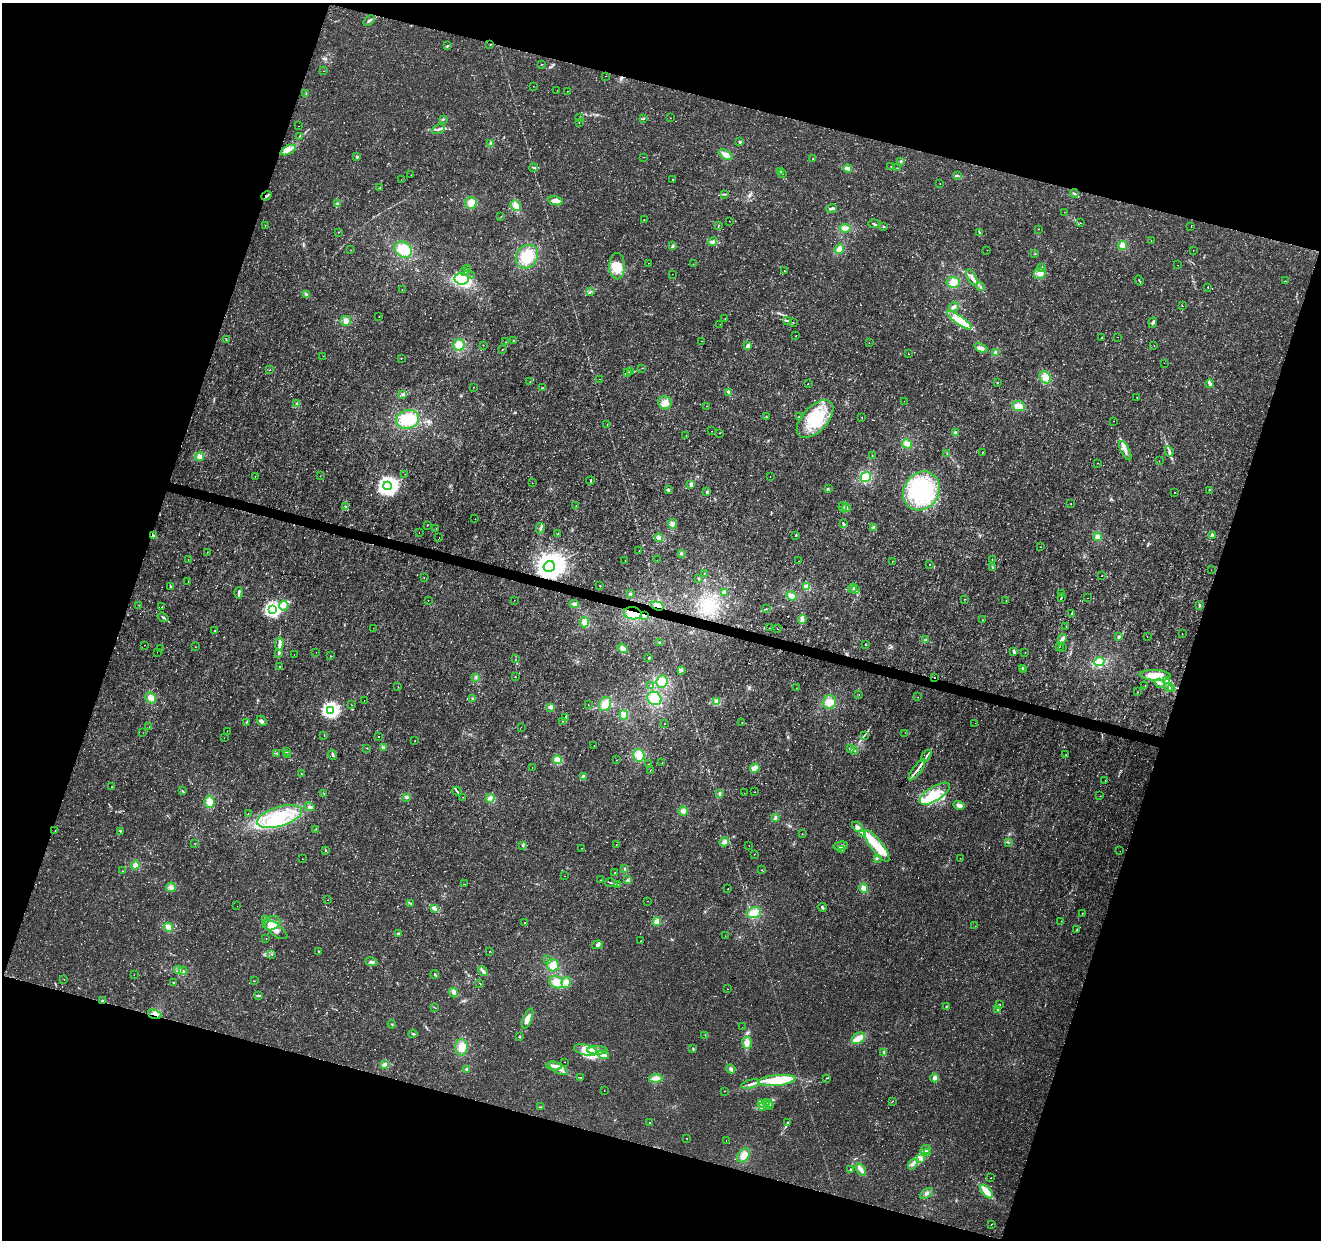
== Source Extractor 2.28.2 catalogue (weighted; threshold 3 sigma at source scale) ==
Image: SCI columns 1-5276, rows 219-5170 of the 5285 x 5452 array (HDU 1 of 3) = the unmasked area's bounding box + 8 px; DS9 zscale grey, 4 x 4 block average (1 PNG px = mean of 4 x 4 image px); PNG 1323 x 1242 px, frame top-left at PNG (2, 3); each listed source drawn as its Kron ellipse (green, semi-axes under 4 px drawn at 4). Shown black and unused: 36% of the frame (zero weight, under 3 of 4 exposures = <1% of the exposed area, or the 3 px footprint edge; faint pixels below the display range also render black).
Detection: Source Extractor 2.28.2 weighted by HDU 2 'WHT'. Background 0.00236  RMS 7.8e-04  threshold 0.00352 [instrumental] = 3 sigma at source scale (4.5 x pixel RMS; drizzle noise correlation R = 1.50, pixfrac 1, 0.0396/0.0396 arcsec/px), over >= 5 px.
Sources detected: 797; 10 too faint to see at this stretch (4 x 4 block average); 4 inside a brighter object's white glare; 9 cosmic-ray / hot-pixel residue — neither listed nor drawn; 9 coinciding with a brighter row at this scale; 63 inside a brighter listed object's ellipse — not listed separately; of the other 702, all 500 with FLUX_AUTO >= 0.121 (the completeness limit of this list) listed and drawn (202 fainter detections not listed), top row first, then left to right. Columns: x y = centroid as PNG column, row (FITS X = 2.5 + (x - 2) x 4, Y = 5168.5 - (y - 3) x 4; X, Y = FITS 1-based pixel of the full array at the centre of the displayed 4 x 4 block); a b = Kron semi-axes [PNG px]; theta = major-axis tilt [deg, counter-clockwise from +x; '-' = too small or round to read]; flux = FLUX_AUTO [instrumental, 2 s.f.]
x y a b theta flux
369 20 6 2 41 1.1
490 44 2 2 - 0.24
447 45 2 2 - 0.35
541 64 2 2 - 0.16
323 71 2 2 - 0.14
605 76 2 2 - 0.29
533 86 2 2 - 0.13
557 90 2 2 - 0.14
567 91 2 2 - 0.16
306 94 2 2 - 0.18
579 118 2 2 - 0.21
643 118 2 2 - 0.42
670 118 2 2 - 0.15
443 119 2 2 - 0.26
579 122 2 2 - 0.14
299 126 2 2 - 0.23
438 129 7 2 21 1.1
300 136 2 2 - 0.27
740 142 2 2 - 2
491 144 3 3 - 0.78
288 150 8 3 25 2.6
726 155 7 4 -31 3.2
357 157 3 3 - 0.58
643 157 2 2 - 0.19
813 159 2 2 - 0.36
901 161 3 2 - 0.34
891 167 2 2 - 0.13
534 168 4 2 - 0.57
848 168 4 2 - 2.6
897 168 2 2 - 0.18
780 172 3 2 - 0.51
782 173 3 2 - 0.39
411 175 2 2 - 0.13
957 175 3 2 - 0.41
673 179 2 2 - 0.31
401 180 2 2 - 0.13
940 183 2 2 - 0.14
380 188 2 2 - 0.22
1074 193 4 2 - 0.63
724 194 3 2 - 0.45
266 196 5 2 - 1.1
556 201 7 2 -11 6.7
471 203 6 6 - 3.6
337 204 3 3 - 0.9
516 206 5 4 - 2.4
832 208 5 2 - 1.6
1064 212 2 2 - 0.29
501 217 2 2 - 0.13
644 220 2 2 - 0.16
729 221 2 2 - 0.16
1080 223 2 2 - 0.15
874 224 5 2 - 0.77
265 225 2 2 - 0.25
718 226 3 2 - 0.26
883 227 2 2 - 0.54
1191 227 2 2 - 0.14
845 228 5 4 - 1.8
1038 229 2 2 - 0.5
338 232 2 2 - 0.14
979 233 3 2 - 0.61
1151 240 2 2 - 0.32
713 242 4 4 - 1.3
672 246 3 2 - 0.55
1122 246 5 4 - 1.9
839 249 5 4 - 2.8
350 250 2 2 - 0.13
403 250 9 7 -34 8.1
987 250 2 2 - 0.13
1193 250 2 2 - 0.14
1035 254 2 2 - 0.19
527 257 12 10 53 11
648 263 2 2 - 0.12
693 264 2 2 - 0.13
1178 265 2 2 - 0.29
617 266 13 8 -89 6.8
1042 267 2 2 - 0.41
468 269 2 2 - 0.17
465 271 2 2 - 0.22
784 271 2 2 - 0.21
1040 273 6 5 - 2.5
672 274 2 2 - 0.13
471 276 2 2 - 0.15
972 277 9 3 -63 2.1
462 279 7 5 -6 27
1139 281 5 2 - 0.4
1285 281 2 2 - 0.27
953 282 7 5 -2 3.7
980 287 4 2 - 0.69
1208 287 2 2 - 0.14
402 289 2 2 - 0.27
590 291 3 2 - 0.33
306 295 4 3 - 0.84
1182 306 2 2 - 0.2
954 307 5 2 - 0.89
379 317 2 2 - 0.33
725 318 2 2 - 0.12
959 320 14 4 -36 5.5
346 321 5 5 - 2.2
788 321 4 2 - 0.97
793 323 2 2 - 0.16
1153 323 5 3 - 1.2
720 324 2 2 - 0.16
796 336 2 2 - 0.21
1102 337 2 2 - 0.15
1118 337 2 2 - 0.16
226 340 2 2 - 0.25
514 340 2 2 - 0.24
702 341 2 2 - 0.29
506 342 2 2 - 0.33
869 343 2 2 - 0.13
459 345 6 5 - 5.4
483 345 2 2 - 0.15
748 346 4 3 - 1.4
1154 346 2 2 - 0.12
981 348 7 4 -24 2
503 349 2 2 - 0.24
996 352 4 3 - 0.96
908 354 2 2 - 0.4
323 356 2 2 - 0.15
401 358 2 2 - 0.21
1164 363 2 2 - 0.12
642 368 2 2 - 0.13
269 370 2 2 - 0.21
630 371 2 2 - 0.42
627 372 3 2 - 0.36
1045 377 7 5 -53 3.8
600 379 2 2 - 0.13
530 382 2 2 - 0.17
997 383 2 2 - 0.26
808 384 2 2 - 0.12
1210 384 4 2 - 3.4
473 388 2 2 - 0.18
542 388 2 2 - 0.36
729 392 4 3 - 0.75
403 394 2 2 - 0.4
1137 397 2 2 - 0.23
904 401 2 2 - 0.13
665 403 6 6 - 3.5
297 404 3 3 - 0.83
706 406 2 2 - 0.19
1019 406 6 5 - 3.9
799 416 2 2 - 0.13
766 417 2 2 - 0.32
862 417 2 2 - 0.22
408 419 11 9 18 13
815 419 23 12 47 25
1113 421 2 2 - 0.17
607 425 2 2 - 0.15
711 431 2 2 - 0.13
720 433 2 2 - 0.2
955 433 2 2 - 7.1
686 435 2 2 - 0.18
907 444 5 4 - 2.6
1125 451 10 2 -63 2
1169 451 5 2 - 0.83
982 452 2 2 - 0.37
947 453 2 2 - 0.16
199 456 5 4 - 2
872 456 2 2 - 0.14
1159 461 2 2 - 0.17
1097 463 2 2 - 0.13
405 474 2 2 - 0.14
255 476 2 2 - 0.16
320 476 2 2 - 0.22
770 476 2 2 - 0.19
866 477 5 5 - 6.6
590 481 4 2 - 0.5
532 483 2 2 - 0.15
691 484 3 3 - 1.9
388 486 4 4 - 260
828 489 3 2 - 0.44
668 490 3 2 - 0.78
1209 490 2 2 - 0.27
921 491 20 17 56 32
707 492 3 2 - 0.87
1175 492 2 2 - 0.14
1071 503 2 2 - 0.19
576 505 2 2 - 0.31
346 506 2 2 - 0.18
843 507 5 2 - 0.61
846 508 4 3 - 1.1
475 519 2 2 - 0.13
672 524 5 4 - 1.4
844 524 3 3 - 0.68
427 525 2 2 - 0.15
873 527 4 2 - 0.63
540 528 5 3 - 0.98
436 529 2 2 - 0.15
419 533 2 2 - 0.14
558 534 4 2 - 0.3
1212 535 2 2 - 5.3
153 536 4 2 - 1.3
796 536 2 2 - 0.35
439 537 2 2 - 0.46
1097 537 4 4 - 1.8
659 538 4 3 - 1.7
1041 547 2 2 - 0.17
639 550 2 2 - 0.13
207 552 2 2 - 0.25
681 553 3 2 - 0.26
188 559 2 2 - 0.19
625 560 2 2 - 0.15
657 560 2 2 - 0.18
992 560 2 2 - 0.25
799 561 2 2 - 0.13
893 561 2 2 - 0.17
930 565 2 2 - 0.3
549 566 6 5 - 980
993 568 4 2 - 0.28
1211 570 2 2 - 0.34
704 573 2 2 - 0.21
1102 576 2 2 - 0.54
424 578 2 2 - 0.15
698 578 2 2 - 0.5
188 582 2 2 - 0.15
600 586 2 2 - 0.22
170 587 3 2 - 0.88
807 587 4 4 - 2.9
853 588 5 3 - 0.8
855 590 4 2 - 0.74
239 593 6 2 88 1.4
725 593 3 3 - 0.98
630 594 3 2 - 0.53
1062 594 2 2 - 0.2
791 596 5 4 - 1.9
1061 598 3 2 - 0.38
1087 598 2 2 - 0.37
964 599 2 2 - 0.14
428 600 2 2 - 0.19
514 600 2 2 - 0.18
1006 600 2 2 - 0.15
574 604 4 3 - 0.97
139 605 2 2 - 0.23
1199 605 3 2 - 0.63
162 606 2 2 - 0.16
284 606 5 4 - 2
657 606 6 3 -17 2.1
272 609 3 3 - 130
766 609 2 2 - 0.18
633 613 9 6 -10 7.7
1072 613 4 2 - 0.4
644 615 3 2 - 0.68
163 617 6 2 -34 0.79
802 620 4 3 - 2
982 620 2 2 - 0.38
584 622 5 4 - 2.4
1066 626 2 2 - 0.19
373 628 2 2 - 0.22
769 628 2 2 - 0.14
777 628 2 2 - 0.19
215 630 2 2 - 0.14
1182 634 2 2 - 0.14
1119 637 3 2 - 0.53
1147 637 2 2 - 0.21
1062 639 5 3 - 1.2
926 640 2 2 - 0.21
660 642 4 2 - 0.58
279 644 6 3 81 1.5
144 645 2 2 - 0.13
865 645 2 2 - 0.18
1059 646 2 2 - 0.3
195 647 2 2 - 0.13
1063 647 2 2 - 0.28
623 648 5 4 - 2.1
160 649 2 2 - 0.15
1014 651 4 2 - 0.86
157 652 2 2 - 0.13
316 652 2 2 - 0.14
1025 652 2 2 - 0.38
279 654 3 2 - 0.42
294 655 2 2 - 0.27
330 656 2 2 - 0.19
649 658 3 2 - 0.36
515 659 2 2 - 0.12
1099 661 5 4 - 4.7
279 667 2 2 - 0.31
1022 668 3 2 - 0.33
681 670 3 2 - 0.52
1023 670 2 2 - 0.2
1155 675 15 5 -4 14
515 676 2 2 - 0.17
475 677 3 3 - 0.6
934 677 2 2 - 0.58
1167 680 2 2 - 0.34
662 682 6 5 - 3.2
1160 683 5 2 - 1.2
650 685 2 2 - 0.26
1145 686 2 2 - 0.2
398 687 2 2 - 0.13
1169 687 4 2 - 0.84
796 688 2 2 - 0.15
1172 688 3 2 - 0.4
1138 692 2 2 - 0.19
859 695 2 2 - 0.16
918 697 2 2 - 0.2
151 698 6 5 - 2.8
472 698 2 2 - 0.35
654 698 7 6 - 6.2
364 700 2 2 - 0.12
716 702 3 2 - 1.8
829 702 7 6 - 4.3
605 704 7 5 59 5.4
351 705 2 2 - 0.14
588 705 2 2 - 0.15
551 707 3 3 - 1.6
330 710 3 2 - 120
624 715 4 4 - 3
565 718 3 2 - 0.58
262 721 6 3 -47 1.3
562 721 2 2 - 0.18
246 722 2 2 - 0.29
742 722 3 2 - 0.25
975 723 2 2 - 0.12
664 724 2 2 - 0.17
149 727 2 2 - 0.49
521 727 2 2 - 0.12
227 731 2 2 - 0.21
143 733 2 2 - 0.13
905 733 2 2 - 0.16
864 735 4 2 - 0.48
324 736 2 2 - 0.15
379 737 2 2 - 0.22
224 738 2 2 - 0.14
414 741 2 2 - 0.14
594 746 2 2 - 0.17
384 747 3 2 - 0.56
367 748 2 2 - 0.2
850 749 4 3 - 0.86
286 751 3 3 - 0.62
855 751 3 2 - 0.39
277 753 2 2 - 0.33
288 755 4 2 - 0.45
333 755 5 2 - 0.94
639 755 6 5 - 4.8
1066 755 2 2 - 0.16
926 756 7 2 60 1
557 760 4 4 - 2.9
617 760 2 2 - 0.25
662 763 2 2 - 0.15
648 764 2 2 - 0.13
532 767 2 2 - 0.17
755 768 5 4 - 2.7
917 770 13 2 54 1.8
650 771 2 2 - 0.21
301 774 2 2 - 0.32
583 776 3 2 - 0.63
1105 780 2 2 - 0.14
112 787 2 2 - 0.14
182 791 2 2 - 0.26
457 791 5 2 - 0.71
755 792 2 2 - 0.24
744 793 2 2 - 0.15
324 794 2 2 - 0.24
719 794 3 2 - 0.52
935 794 17 7 32 12
1100 796 2 2 - 0.17
407 797 3 3 - 0.73
463 797 2 2 - 0.16
490 798 4 4 - 1.5
209 802 6 5 - 3.5
959 805 6 3 -16 2.5
309 807 5 3 - 1.4
683 811 5 4 - 2.2
248 813 2 2 - 0.6
280 816 23 9 17 22
775 818 3 3 - 0.65
857 827 6 4 -40 1.8
316 829 2 2 - 0.17
55 831 2 2 - 0.14
120 832 4 2 - 0.3
862 833 2 2 - 0.37
802 834 2 2 - 0.5
724 842 5 4 - 1.9
1008 842 2 2 - 0.19
195 844 2 2 - 0.14
616 844 2 2 - 0.16
523 845 3 2 - 0.48
749 846 2 2 - 0.13
841 846 7 3 14 1.3
877 846 19 6 -53 11
582 848 2 2 - 0.18
842 849 2 2 - 0.14
326 851 3 2 - 0.26
1120 851 2 2 - 0.2
754 854 2 2 - 0.17
877 858 2 2 - 0.4
960 858 2 2 - 0.16
302 859 2 2 - 0.14
135 865 4 4 - 1.8
625 868 2 2 - 0.35
762 870 2 2 - 0.15
122 871 2 2 - 0.17
615 873 2 2 - 0.45
565 876 2 2 - 0.14
601 880 2 2 - 0.2
628 880 2 2 - 0.23
611 883 6 2 -11 0.73
465 884 2 2 - 0.21
617 884 2 2 - 0.21
171 887 5 4 - 1.8
728 888 2 2 - 0.19
864 888 5 4 - 1.9
328 900 2 2 - 0.25
648 901 2 2 - 0.21
411 904 4 2 - 1
237 906 2 2 - 0.29
822 907 4 2 - 0.72
434 908 3 2 - 1.9
754 913 7 5 20 3.9
1082 913 2 2 - 0.2
266 919 2 2 - 0.22
657 921 4 3 - 3.1
1061 921 2 2 - 0.12
272 923 9 6 27 7.5
524 923 2 2 - 0.37
975 926 2 2 - 0.26
168 927 5 4 - 3
276 930 14 5 -37 4.3
1077 930 3 2 - 0.24
398 933 4 3 - 0.92
725 936 2 2 - 0.13
266 938 2 2 - 0.22
640 941 2 2 - 0.16
597 945 5 3 - 1.2
319 951 2 2 - 0.28
489 952 2 2 - 0.15
271 954 2 2 - 0.2
548 959 2 2 - 0.16
371 962 6 3 -12 1.2
553 965 6 6 - 3.5
179 969 3 2 - 0.55
183 971 4 3 - 1.1
483 971 5 2 - 2
435 974 4 2 - 0.43
134 975 2 2 - 0.16
64 979 2 2 - 0.17
254 981 2 2 - 0.14
556 982 7 6 - 4.3
566 982 6 4 80 2.2
174 983 3 2 - 0.44
480 983 3 2 - 0.19
727 989 2 2 - 0.23
453 993 5 4 - 1.6
258 996 3 2 - 0.75
102 1001 3 2 - 0.42
999 1005 3 2 - 0.59
434 1007 3 2 - 0.18
946 1007 3 2 - 0.25
998 1009 3 2 - 0.38
155 1014 7 2 -18 1.7
528 1019 10 4 69 3.6
392 1024 4 2 - 0.19
742 1027 2 2 - 0.21
413 1034 4 2 - 0.81
705 1035 3 2 - 0.32
520 1036 2 2 - 1.5
858 1038 7 5 31 3.8
747 1043 6 5 - 2.7
461 1047 8 6 -89 5
693 1049 2 2 - 0.31
586 1050 12 5 -15 9.2
597 1050 10 3 -2 2.6
884 1053 4 3 - 0.75
603 1055 6 3 -18 1.7
565 1062 2 2 - 0.13
385 1064 4 3 - 1
554 1066 8 3 -4 3.1
467 1069 3 3 - 0.68
558 1069 10 4 -30 3
731 1069 5 3 - 0.94
581 1078 2 2 - 0.2
656 1078 6 4 6 3.1
827 1078 3 2 - 0.33
935 1078 4 4 - 1.4
777 1080 19 5 5 26
750 1084 10 2 15 1.7
604 1091 2 2 - 0.23
724 1091 2 2 - 0.37
893 1101 3 2 - 0.19
766 1102 2 2 - 0.49
761 1103 4 3 - 0.76
768 1103 2 2 - 0.24
770 1106 2 2 - 0.18
540 1107 2 2 - 0.29
762 1107 4 2 - 0.65
650 1122 2 2 - 0.43
787 1122 2 2 - 0.3
687 1139 2 2 - 0.18
726 1140 2 2 - 0.2
925 1150 5 3 - 1.3
927 1152 2 2 - 0.28
744 1155 8 5 53 3.7
921 1159 2 2 - 0.31
913 1164 6 3 55 1.5
861 1169 7 4 -56 2.1
850 1170 4 2 - 0.52
991 1178 2 2 - 0.17
986 1191 8 5 -46 3.8
927 1193 7 3 34 1.3
991 1224 3 2 - 0.24
Overlapping masked pixels (flux is a lower limit): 9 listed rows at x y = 266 196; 153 536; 549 566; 657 606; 633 613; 644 615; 934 677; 102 1001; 155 1014
Diffuse or blended objects may show on this block-average render without a row.